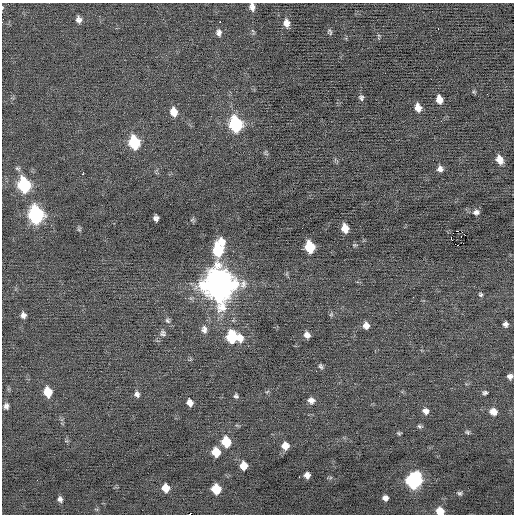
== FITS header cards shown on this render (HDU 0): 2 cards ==
NAXIS1  =                  512 / Axis length
NAXIS2  =                  512 / Axis length

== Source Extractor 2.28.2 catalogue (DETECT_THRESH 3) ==
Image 512 x 512 px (HDU 0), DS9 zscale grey, 1 PNG px = 1 image px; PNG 516 x 516 px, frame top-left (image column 1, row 512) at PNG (2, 3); no overlay
Background -0.0344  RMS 0.68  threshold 2.05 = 3 sigma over >= 5 px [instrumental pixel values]
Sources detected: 77; all 77 listed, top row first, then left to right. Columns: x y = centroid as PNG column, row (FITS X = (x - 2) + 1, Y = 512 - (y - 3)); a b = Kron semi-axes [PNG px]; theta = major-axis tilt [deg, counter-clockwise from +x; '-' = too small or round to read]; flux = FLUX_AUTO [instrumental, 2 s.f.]
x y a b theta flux
252 7 8 5 -82 220
2 8 5 3 - 45
79 19 8 6 -76 190
220 22 3 2 - 730
287 23 9 7 -84 290
438 28 3 2 - 64
219 32 8 6 -88 170
330 32 8 5 -64 88
474 92 6 4 -44 57
361 98 6 5 - 100
439 99 7 5 -78 410
418 108 7 6 - 390
174 112 10 7 -79 490
441 121 2 2 - 170
236 124 10 7 -77 5500
134 142 9 7 -76 3300
266 153 9 5 -69 77
499 160 8 6 -61 420
18 168 7 6 - 93
440 169 7 7 - 180
83 174 3 3 - 510
24 185 10 7 -75 4800
476 212 8 6 9 170
36 215 10 8 -77 8900
156 218 6 5 - 160
192 220 6 4 19 66
345 228 7 6 - 520
79 229 6 6 - 70
458 231 2 2 - 1600
465 235 2 2 - 120
451 237 3 2 - 2200
354 245 6 5 - 59
458 245 3 2 - 560
310 247 8 7 - 1900
218 249 15 8 74 3000
243 284 13 9 80 290
219 285 13 11 -75 85000
481 295 6 5 - 76
413 297 3 2 - 41
331 314 6 5 - 67
23 315 6 5 - 180
168 320 8 7 - 110
505 324 5 5 - 160
366 326 7 6 - 290
204 329 11 7 -85 230
163 333 8 8 - 140
307 335 6 5 - 230
232 337 9 8 - 2400
240 338 9 8 - 450
320 366 6 5 - 91
510 376 6 5 - 170
48 392 8 6 -79 960
485 393 6 5 - 91
137 394 7 6 - 150
236 396 6 5 - 92
311 400 8 6 -11 210
190 402 6 5 - 260
6 406 6 5 - 150
426 411 8 7 - 220
493 412 8 7 - 390
420 426 7 5 -14 88
467 432 7 5 -9 79
399 433 5 4 - 62
226 442 8 7 - 1500
285 446 7 6 - 440
216 452 7 7 - 890
243 466 7 6 - 570
307 475 6 5 - 240
299 477 3 2 - 41
414 480 9 8 - 9500
165 488 7 6 - 550
216 489 7 7 - 1200
459 493 7 5 -21 100
385 498 6 5 - 210
60 499 6 5 - 150
440 511 7 7 - 680
189 514 2 2 - 150
At the frame edge (FLAGS 8, measured only in part): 5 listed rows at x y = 252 7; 2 8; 510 376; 440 511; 189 514